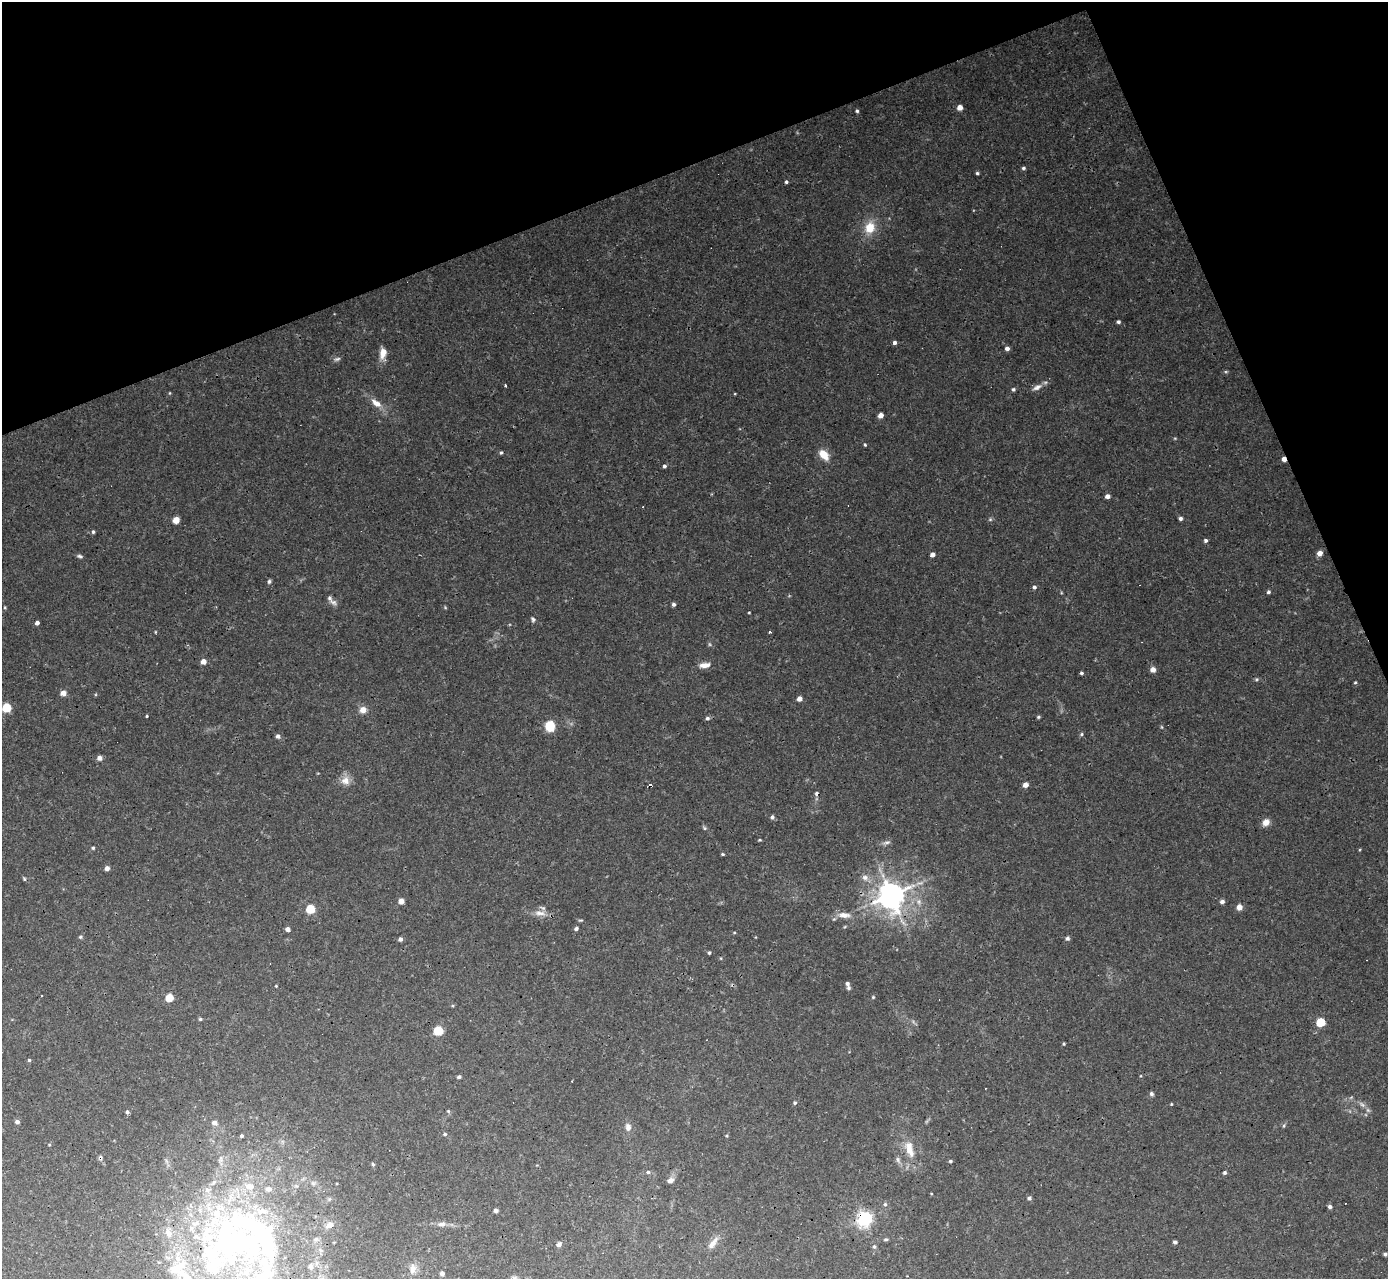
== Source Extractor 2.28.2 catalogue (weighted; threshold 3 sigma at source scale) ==
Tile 3 of 4 x 4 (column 3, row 1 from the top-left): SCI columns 2775-4160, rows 4110-5386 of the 5547 x 5534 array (HDU 1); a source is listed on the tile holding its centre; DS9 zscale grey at full resolution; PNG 1390 x 1281 px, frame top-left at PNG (2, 2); no overlay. Shown black and unused: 19% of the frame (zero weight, under 3 of 4 exposures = <1% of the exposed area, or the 3 px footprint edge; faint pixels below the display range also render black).
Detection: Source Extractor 2.28.2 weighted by HDU 2 'WHT'; one run over the whole footprint, this tile lists its part. Background 0.0301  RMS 0.0024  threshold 0.0108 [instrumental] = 3 sigma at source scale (4.5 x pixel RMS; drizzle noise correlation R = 1.50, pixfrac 1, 0.05/0.05 arcsec/px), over >= 5 px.
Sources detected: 164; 4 too faint to see at this stretch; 1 inside a brighter object's white glare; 3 cosmic-ray / hot-pixel residue — not listed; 16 inside a brighter listed object's ellipse — not listed separately; the other 140 listed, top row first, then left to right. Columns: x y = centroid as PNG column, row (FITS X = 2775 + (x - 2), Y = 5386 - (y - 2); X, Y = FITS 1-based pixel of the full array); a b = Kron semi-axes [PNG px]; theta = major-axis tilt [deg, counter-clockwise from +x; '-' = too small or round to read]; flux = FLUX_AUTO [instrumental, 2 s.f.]
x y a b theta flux
960 107 5 4 - 2.1
857 111 4 4 - 0.41
1023 168 5 4 - 0.45
977 173 4 4 - 0.4
786 182 4 3 - 0.45
870 227 15 13 71 4.8
1118 322 4 3 - 0.57
895 342 4 4 - 0.75
1007 348 4 4 - 1
383 353 13 7 82 2.6
505 385 3 3 - 1.6
1037 387 14 7 25 1.4
1013 389 5 4 - 0.44
170 393 4 3 - 0.19
735 394 3 2 - 0.24
376 403 17 8 -38 2.5
881 415 4 4 - 2.2
1175 438 5 3 - 0.22
865 445 4 3 - 0.3
501 453 4 3 - 0.34
824 455 12 8 -48 3.8
1284 459 4 3 - 1.7
664 466 5 4 - 0.51
1107 496 4 4 - 1.2
1180 518 4 4 - 0.71
990 519 5 5 - 0.39
176 520 5 5 - 3.7
93 532 5 4 - 0.41
1206 540 4 4 - 0.57
1319 553 5 5 - 1.9
932 555 4 4 - 1.3
80 556 7 5 -16 0.56
269 581 5 5 - 0.5
1034 587 5 4 - 0.55
1268 592 4 4 - 0.52
333 602 12 6 -29 0.93
674 604 4 4 - 0.63
5 607 4 3 - 0.24
445 607 5 3 - 0.24
749 612 3 2 - 0.21
533 619 7 5 -59 0.53
37 623 4 4 - 0.9
155 632 4 3 - 0.2
769 632 3 3 - 3.8
203 661 5 4 - 2.2
704 665 13 6 7 1.9
1153 669 5 5 - 1.7
1081 673 4 3 - 0.48
1256 679 6 5 - 0.37
1355 682 5 4 - 0.29
63 693 4 4 - 3.4
799 699 4 4 - 1.6
7 708 5 5 - 14
363 710 7 7 - 2
147 716 3 3 - 0.23
1038 717 5 4 - 0.35
707 718 6 5 - 0.57
550 726 9 8 - 6.1
1162 727 5 3 - 0.26
1081 734 5 4 - 0.37
278 736 5 5 - 0.8
99 758 5 5 - 1.2
345 780 11 11 - 2.4
1025 785 4 4 - 2.3
816 793 6 5 - 0.43
772 817 6 5 - 0.58
1266 822 6 5 - 2.8
704 828 6 5 - 0.39
760 840 4 3 - 0.25
886 842 12 5 13 0.75
93 848 4 4 - 0.38
723 854 4 3 - 0.29
107 868 5 4 - 1.3
865 877 10 8 -23 1.4
24 879 6 4 -63 0.35
891 895 10 9 - 250
401 901 4 4 - 2.4
1222 901 5 4 - 0.79
919 902 10 8 -67 1.4
1239 907 5 5 - 2
310 909 5 5 - 13
540 913 19 8 -6 2.2
844 915 17 8 -5 2.2
580 920 7 3 8 0.29
576 928 4 4 - 0.64
288 929 4 4 - 1.3
734 933 4 3 - 0.23
80 937 5 4 - 0.36
1067 938 5 5 - 0.68
400 939 4 4 - 0.83
709 953 4 3 - 0.39
721 958 5 3 - 0.21
847 983 5 4 - 0.54
276 986 3 3 - 0.19
42 995 3 3 - 1.1
873 997 4 4 - 0.26
169 998 5 5 - 7.9
200 1019 5 4 - 0.4
1320 1022 5 5 - 12
438 1031 6 5 - 11
1064 1044 4 3 - 0.29
29 1060 4 4 - 0.34
459 1077 4 4 - 0.49
1151 1094 6 5 - 0.53
795 1103 4 4 - 0.45
1171 1104 3 3 - 0.21
448 1111 5 4 - 0.29
127 1112 5 4 - 0.51
17 1122 5 4 - 0.88
214 1123 6 5 - 1
1284 1125 6 3 72 0.33
628 1127 10 8 -87 1.3
445 1134 5 4 - 0.44
242 1136 3 3 - 0.47
49 1145 4 4 - 0.2
910 1149 25 9 -73 4.2
898 1160 10 6 -74 0.78
950 1161 4 3 - 0.4
373 1164 5 4 - 0.34
648 1172 5 4 - 0.52
1225 1172 5 4 - 0.51
670 1180 8 6 30 1.4
313 1183 7 5 -44 0.52
931 1193 3 2 - 0.18
1029 1198 5 4 - 0.59
885 1204 6 5 - 0.51
1330 1206 5 4 - 0.65
496 1210 4 4 - 1
864 1219 6 6 - 75
442 1224 13 7 3 1.3
330 1225 13 8 20 1.4
886 1239 6 4 0 0.38
237 1241 115 67 -44 120
1175 1242 4 3 - 0.61
713 1243 20 7 52 2
559 1244 4 4 - 1.8
874 1246 6 5 - 0.45
1385 1254 4 4 - 0.54
412 1269 13 9 83 1.9
442 1273 5 4 - 0.83
Overlapping masked pixels (flux is a lower limit): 1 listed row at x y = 1284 459